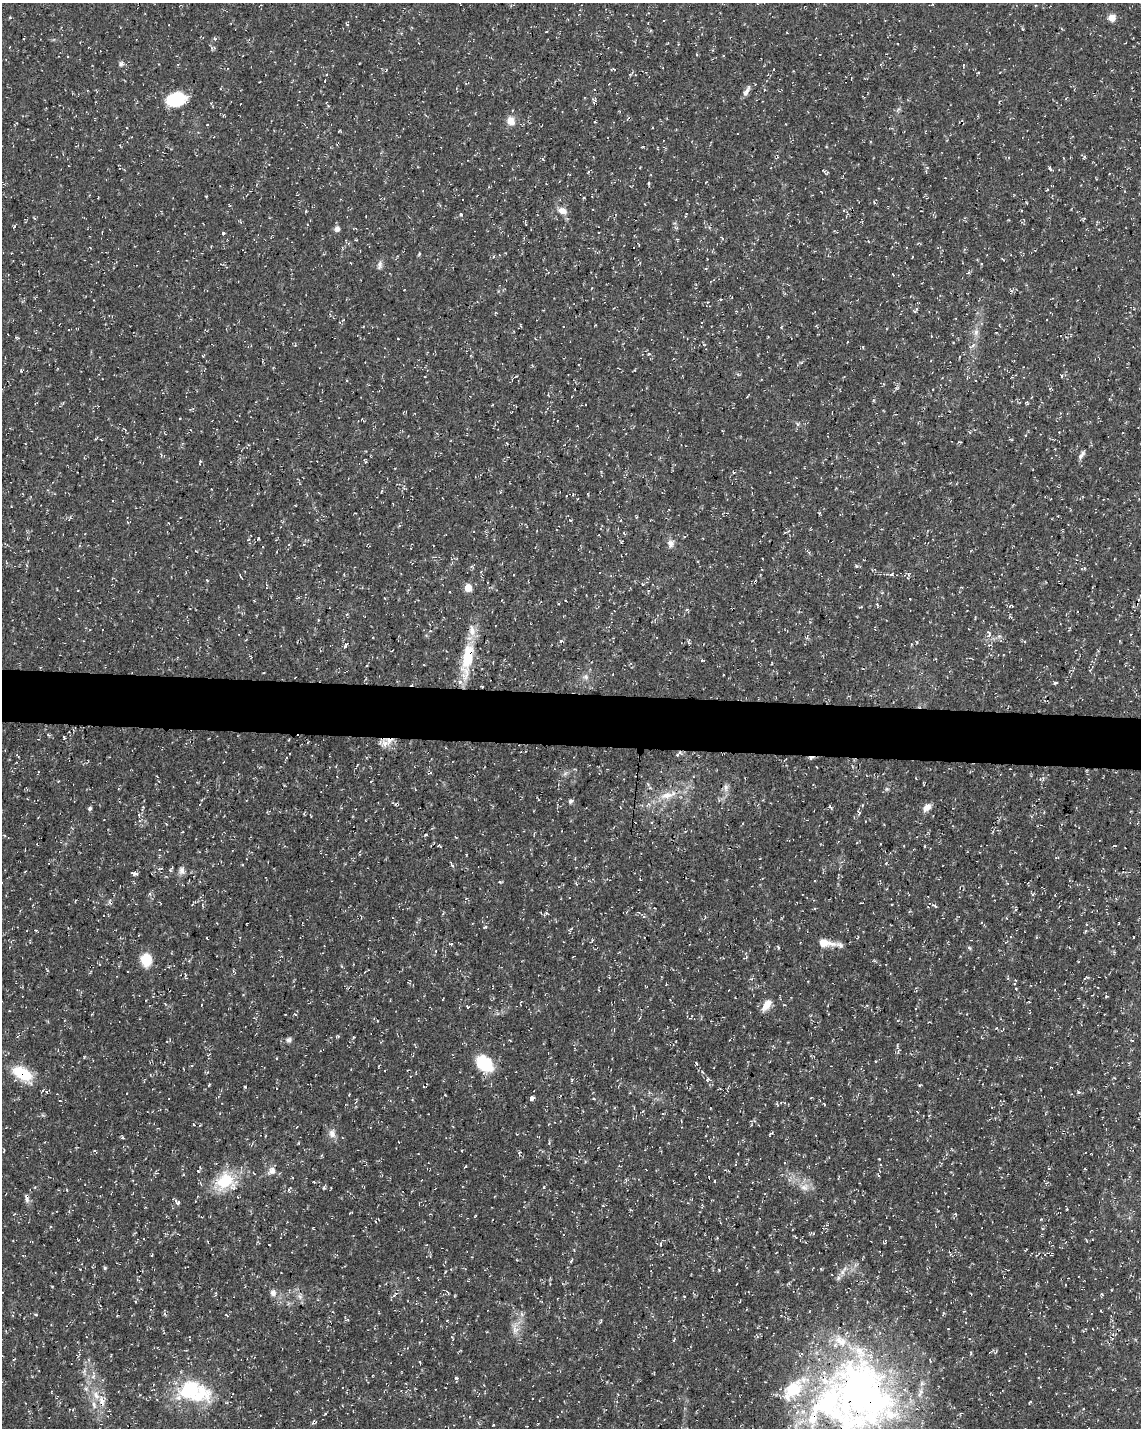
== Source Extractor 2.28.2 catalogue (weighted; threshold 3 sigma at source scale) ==
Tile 6 of 4 x 3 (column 2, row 2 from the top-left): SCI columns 1153-2291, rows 1720-3145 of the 4576 x 4806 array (HDU 1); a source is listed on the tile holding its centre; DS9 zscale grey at full resolution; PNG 1143 x 1430 px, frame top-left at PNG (2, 3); no overlay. Shown black and unused: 4% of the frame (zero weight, under 3 of 4 exposures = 1% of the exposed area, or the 3 px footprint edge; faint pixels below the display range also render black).
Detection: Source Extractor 2.28.2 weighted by HDU 2 'WHT'; one run over the whole footprint, this tile lists its part. Background 0.0123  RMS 0.0021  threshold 0.00948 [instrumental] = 3 sigma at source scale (4.5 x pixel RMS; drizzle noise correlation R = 1.50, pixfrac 1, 0.0396/0.0396 arcsec/px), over >= 5 px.
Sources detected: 244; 1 inside a brighter object's white glare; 13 cosmic-ray / hot-pixel residue — not listed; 12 inside a brighter listed object's ellipse — not listed separately; the other 218 listed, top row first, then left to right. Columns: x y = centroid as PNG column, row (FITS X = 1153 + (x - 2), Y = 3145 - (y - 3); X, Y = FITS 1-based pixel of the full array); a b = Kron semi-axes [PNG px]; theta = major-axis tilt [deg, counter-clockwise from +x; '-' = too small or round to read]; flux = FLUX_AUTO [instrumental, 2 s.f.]
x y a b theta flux
933 4 4 3 - 0.17
1112 18 5 5 - 4.4
546 32 4 2 - 0.14
787 32 2 2 - 0.18
1133 38 2 2 - 0.13
215 39 5 3 - 0.25
211 48 6 4 -88 0.36
121 64 7 6 - 0.55
663 68 4 2 - 0.12
978 73 3 3 - 0.2
325 81 4 3 - 0.18
746 91 16 5 62 1.1
176 99 17 12 10 12
594 100 6 5 - 0.48
327 102 4 3 - 0.15
211 103 3 3 - 0.18
511 121 10 8 -58 2.1
595 122 4 3 - 0.18
207 125 3 3 - 0.15
642 147 4 3 - 0.16
1084 157 5 3 - 0.23
543 159 5 3 - 0.24
1050 168 6 3 -51 0.31
823 171 7 3 -45 0.24
588 172 4 3 - 0.2
648 183 4 3 - 0.28
822 192 3 2 - 0.14
562 210 10 8 -17 1.7
306 211 4 3 - 0.17
461 214 4 4 - 0.24
526 224 3 3 - 0.16
337 229 7 7 - 0.86
223 233 4 3 - 0.34
722 238 6 3 -52 0.22
90 247 4 2 - 0.16
419 254 6 3 72 0.22
912 257 3 2 - 0.14
379 265 11 7 80 0.81
968 273 7 3 11 0.3
720 300 4 3 - 0.21
916 310 11 4 56 0.41
495 312 4 3 - 0.26
595 325 2 2 - 0.14
781 327 5 3 - 0.2
976 332 9 6 89 0.93
996 332 3 2 - 0.21
16 338 6 3 -10 0.23
398 339 2 2 - 0.18
973 345 8 5 37 0.59
649 354 4 4 - 0.24
21 371 4 3 - 0.18
1061 375 5 3 - 0.2
873 400 5 4 - 0.25
577 426 3 2 - 0.15
96 438 6 3 39 0.19
1052 439 5 3 - 0.22
1082 455 12 5 53 0.7
365 461 6 3 -63 0.28
200 462 5 2 - 0.25
48 490 4 3 - 0.19
570 520 4 3 - 0.16
621 520 4 2 - 0.13
785 532 4 3 - 0.21
258 538 4 3 - 0.18
622 541 4 3 - 0.22
670 544 11 8 -84 1.1
433 545 2 2 - 0.14
808 552 8 2 -49 0.31
481 572 4 2 - 0.16
891 574 6 4 3 0.39
647 578 5 3 - 0.18
207 580 4 3 - 0.16
468 588 5 5 - 4.5
648 591 4 4 - 0.22
298 597 5 3 - 0.26
384 598 3 2 - 0.13
910 599 3 2 - 0.18
1012 606 7 3 -3 0.25
687 609 5 3 - 0.24
1077 612 2 2 - 0.14
318 620 4 3 - 0.19
430 631 3 3 - 0.17
989 633 12 6 -71 0.91
806 637 6 5 - 0.31
561 641 4 4 - 0.38
1119 641 4 3 - 0.19
345 645 8 4 61 0.36
467 659 48 14 79 9.8
702 660 5 3 - 0.18
1090 670 4 3 - 0.19
586 677 9 7 -45 0.8
1055 683 5 3 - 0.42
64 737 4 3 - 0.22
38 739 3 2 - 0.12
389 740 15 10 28 2.2
677 755 5 4 - 0.3
811 758 7 5 10 0.49
1040 779 4 4 - 0.27
726 788 11 5 -89 0.86
887 789 6 4 -17 0.27
667 795 20 8 12 2.9
571 801 6 4 44 0.57
830 807 5 3 - 0.31
927 807 11 7 44 1.4
90 808 5 4 - 0.38
859 812 5 4 - 0.36
865 821 2 2 - 0.14
166 824 4 2 - 0.16
425 835 4 4 - 0.31
880 844 3 2 - 0.13
904 845 4 2 - 0.15
440 846 4 3 - 0.22
925 846 4 2 - 0.21
159 850 2 2 - 0.12
452 864 8 3 -60 0.34
182 870 11 7 -89 0.91
134 873 6 3 -12 0.75
640 879 3 2 - 0.14
500 882 4 3 - 0.25
150 894 5 3 - 0.28
1032 894 6 3 -44 0.27
934 905 8 2 -15 0.25
203 906 6 2 -71 0.21
626 912 4 3 - 0.18
485 927 4 3 - 0.34
571 929 6 3 43 0.32
1134 937 3 2 - 0.14
207 938 3 2 - 0.15
825 943 21 9 -7 2.7
451 944 5 4 - 0.28
778 947 6 3 -47 0.25
969 948 6 5 - 0.32
436 951 4 2 - 0.13
573 957 3 2 - 0.16
146 960 14 11 -87 4.5
186 978 5 3 - 0.17
1014 983 4 2 - 0.17
1016 989 3 3 - 0.18
1092 995 3 2 - 0.17
1106 996 5 3 - 0.21
767 1004 12 7 54 2.7
201 1005 3 2 - 0.21
468 1007 4 3 - 0.17
640 1018 5 3 - 0.21
377 1021 2 2 - 0.14
1002 1030 7 2 53 0.18
338 1036 5 4 - 0.27
354 1037 3 3 - 0.21
289 1040 8 6 12 0.6
1132 1040 4 3 - 0.15
84 1057 4 3 - 0.19
163 1063 4 2 - 0.18
487 1063 22 14 -53 7
696 1063 5 3 - 0.21
22 1073 21 11 -32 8.5
708 1079 6 3 43 0.3
572 1080 5 3 - 0.21
209 1084 4 3 - 0.25
245 1087 3 3 - 0.21
424 1087 3 2 - 0.14
532 1098 5 4 - 0.89
824 1104 4 2 - 0.16
193 1124 4 2 - 0.16
332 1134 11 9 -73 1.3
770 1134 6 3 35 0.28
123 1138 5 4 - 0.28
465 1166 4 3 - 0.19
272 1171 13 9 46 1.3
225 1181 21 17 14 9.5
314 1182 3 2 - 0.18
1046 1183 4 3 - 0.24
544 1187 5 3 - 0.19
804 1187 12 10 11 1.7
324 1188 6 4 84 0.28
289 1190 7 3 -53 0.32
27 1198 12 6 -81 0.82
195 1201 3 2 - 0.14
177 1202 7 5 -45 0.52
702 1205 5 3 - 0.18
145 1207 4 3 - 0.17
475 1216 4 3 - 0.15
935 1226 6 2 -68 0.13
661 1244 5 3 - 0.2
1026 1250 6 2 45 0.17
1051 1254 6 3 46 0.21
571 1261 8 3 56 0.3
105 1268 5 4 - 0.25
927 1268 3 3 - 0.18
451 1269 3 3 - 0.14
842 1272 7 6 - 0.74
468 1281 5 3 - 0.19
273 1293 8 7 - 1
215 1294 6 3 82 0.26
1102 1294 5 4 - 0.27
394 1295 10 4 56 0.43
684 1296 4 2 - 0.13
300 1297 7 6 - 0.68
1101 1311 3 2 - 0.17
165 1314 6 3 -71 0.29
521 1314 7 4 -87 0.46
227 1315 5 3 - 0.21
447 1320 4 2 - 0.14
515 1329 16 8 -84 1.8
1083 1331 4 4 - 0.23
971 1353 5 3 - 0.22
78 1355 9 3 50 0.28
420 1362 3 3 - 0.21
84 1371 7 4 72 0.44
93 1377 8 6 36 0.75
456 1378 6 4 -3 0.39
86 1389 6 5 - 0.46
153 1390 4 2 - 0.16
862 1392 112 77 -51 120
199 1396 38 27 28 11
102 1401 18 8 -77 2.2
94 1405 11 5 -71 1
325 1414 4 2 - 0.2
314 1422 8 3 9 0.32
Overlapping masked pixels (flux is a lower limit): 8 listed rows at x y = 467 659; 389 740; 811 758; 22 1073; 27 1198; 862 1392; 102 1401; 314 1422
Isophote crosses this tile's border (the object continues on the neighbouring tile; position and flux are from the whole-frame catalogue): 1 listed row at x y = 862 1392
Unlisted compact peaks at least as high as the median listed source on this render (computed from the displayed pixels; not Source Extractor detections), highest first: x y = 1078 1092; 719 1270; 798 424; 14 226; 36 1315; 10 17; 879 1159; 298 1143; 206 196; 1041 1219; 886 863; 819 513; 821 1269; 702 1072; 565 773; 516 376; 203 356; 347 24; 549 1143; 295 1014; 876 1061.